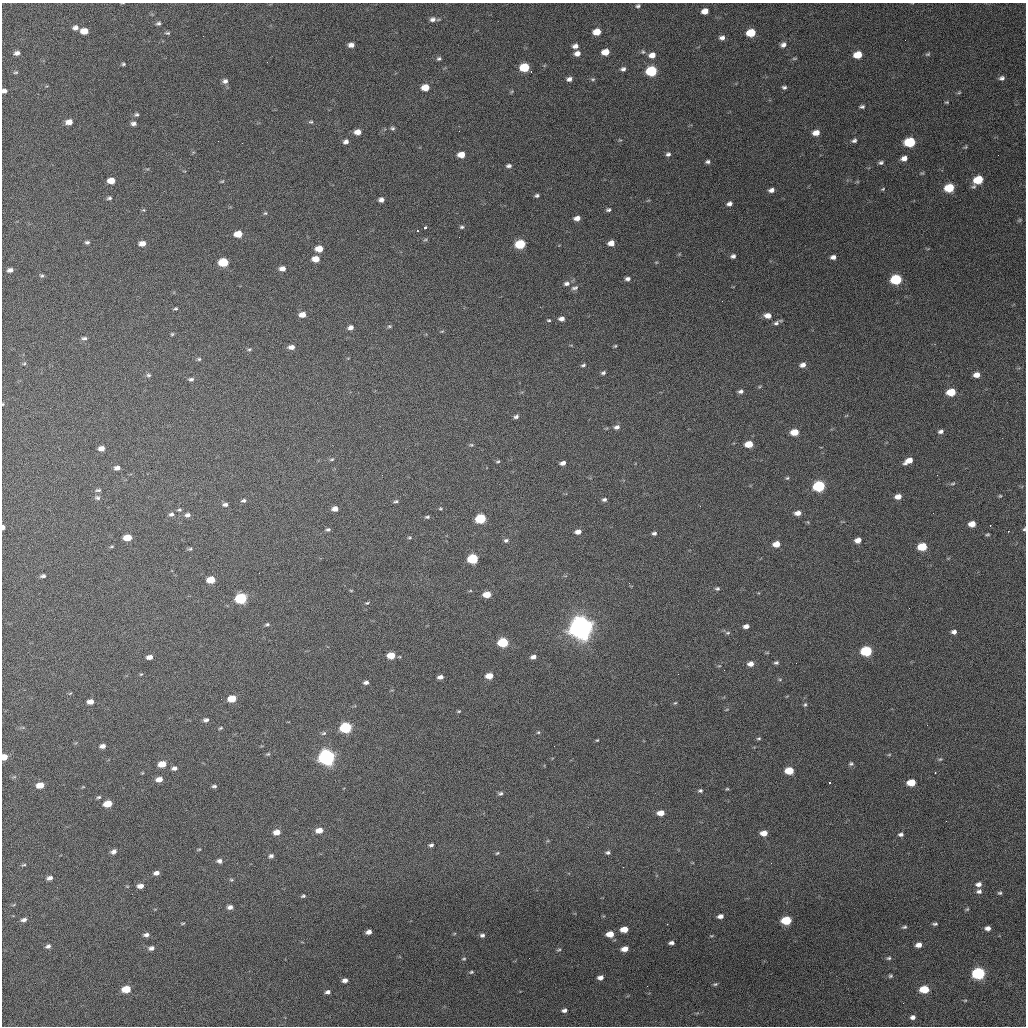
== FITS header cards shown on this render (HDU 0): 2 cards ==
NAXIS1  =                 1024 / length of data axis 1
NAXIS2  =                 1024 / length of data axis 2

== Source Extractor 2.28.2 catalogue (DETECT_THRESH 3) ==
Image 1024 x 1024 px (HDU 0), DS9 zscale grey, 1 PNG px = 1 image px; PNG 1028 x 1028 px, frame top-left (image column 1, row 1024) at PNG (2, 3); no overlay
Background 685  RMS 20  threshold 60.7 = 3 sigma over >= 5 px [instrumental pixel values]
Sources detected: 292; all 292 listed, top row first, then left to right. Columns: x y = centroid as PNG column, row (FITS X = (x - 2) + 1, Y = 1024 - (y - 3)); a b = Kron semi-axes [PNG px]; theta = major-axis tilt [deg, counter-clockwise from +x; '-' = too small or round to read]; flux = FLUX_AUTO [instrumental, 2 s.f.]
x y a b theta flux
638 6 5 4 - 2.5e+03
705 11 6 5 - 1.2e+04
433 19 7 6 - 5.1e+03
158 23 6 5 - 2.8e+03
75 28 7 5 1 5.4e+03
84 31 7 5 -2 1.5e+04
597 32 6 5 - 1.9e+04
167 33 7 4 0 2.2e+03
751 33 7 5 14 3.8e+04
722 38 6 5 - 5.0e+03
351 45 6 4 -4 6.7e+03
783 45 7 6 - 5.5e+03
575 46 7 5 11 6.3e+03
605 52 6 5 - 1.8e+04
643 52 6 6 - 2.3e+03
17 53 5 4 - 4.7e+03
577 53 7 6 - 7.8e+03
928 54 7 5 16 2.3e+03
652 55 7 5 17 9.7e+03
858 55 7 5 14 2.7e+04
794 58 7 3 8 1.6e+03
439 59 5 5 - 2.5e+03
123 64 4 3 - 2.0e+03
524 67 7 6 - 5.3e+04
623 69 6 5 - 3.7e+03
651 71 7 6 - 9.7e+04
16 72 7 3 1 1.7e+03
1002 78 7 5 11 4.0e+03
569 79 6 5 - 5.1e+03
593 79 6 5 - 2.1e+03
225 81 7 6 - 4.7e+03
425 87 6 5 - 2.0e+04
784 87 5 4 - 2.8e+03
4 91 5 4 - 4.3e+03
959 92 5 5 - 1.7e+03
947 102 5 4 - 1.4e+03
862 107 6 4 15 2.8e+03
136 115 5 5 - 2.5e+03
69 122 7 5 8 9.7e+03
311 122 6 4 -11 2.1e+03
133 124 6 4 -4 4.5e+03
393 128 6 5 - 2.5e+03
459 131 2 2 - 1.5e+03
358 132 6 5 - 1.1e+04
816 133 7 5 11 1.1e+04
854 141 6 4 20 3.6e+03
346 142 6 5 - 4.8e+03
910 142 7 6 - 8.4e+04
965 147 5 5 - 1.6e+03
668 154 6 5 - 3.1e+03
461 155 6 5 - 1.6e+04
904 158 6 5 - 8.1e+03
708 162 5 4 - 3.1e+03
881 163 6 4 18 3.0e+03
509 166 6 4 -4 3.4e+03
978 180 8 6 39 4.5e+04
111 181 6 5 - 1.7e+04
222 181 6 3 23 1.6e+03
949 188 7 6 - 5.0e+04
883 189 5 4 - 1.5e+03
771 190 6 4 13 5.7e+03
537 196 5 3 - 2.7e+03
109 198 6 5 - 2.5e+03
381 200 5 4 - 5.8e+03
729 204 6 5 - 4.9e+03
143 210 5 4 - 1.6e+03
608 210 6 5 - 2.7e+03
265 213 5 4 - 1.8e+03
577 218 6 4 11 7.8e+03
1019 220 5 5 - 1.8e+03
425 227 3 3 - 4.7e+03
462 227 6 4 1 2.3e+03
417 231 3 3 - 2.4e+03
238 234 7 5 4 2.1e+04
425 240 6 3 19 1.8e+03
87 242 5 4 - 2.8e+03
142 243 6 5 - 1.0e+04
611 243 6 5 - 1.1e+04
520 244 7 5 8 6.6e+04
319 249 6 5 - 1.9e+04
733 256 5 4 - 3.8e+03
833 257 5 4 - 5.3e+03
316 259 7 5 1 1.5e+04
223 262 7 5 2 5.5e+04
656 262 5 3 - 1.2e+03
282 269 6 5 - 8.2e+03
10 270 7 5 7 5.6e+03
42 275 6 5 - 2.5e+03
627 279 6 5 - 4.3e+03
896 279 7 6 - 1.0e+05
567 284 8 6 7 5.0e+03
575 288 9 5 10 3.6e+03
175 309 4 3 - 1.9e+03
302 315 7 5 4 1.1e+04
768 316 8 5 -11 9.5e+03
562 319 6 5 - 6.3e+03
549 320 4 3 - 1.6e+03
776 323 8 5 37 4.0e+03
389 326 6 4 19 1.9e+03
351 328 6 5 - 6.1e+03
442 331 5 3 - 1.3e+03
172 334 4 4 - 1.7e+03
84 338 7 4 0 3.0e+03
615 346 4 3 - 1.6e+03
291 347 7 5 1 7.9e+03
249 349 6 4 18 2.0e+03
199 359 5 4 - 2.1e+03
24 364 6 4 2 1.5e+03
583 365 6 4 23 2.2e+03
803 365 6 5 - 6.9e+03
603 373 6 4 18 2.8e+03
148 375 7 5 -2 2.6e+03
977 375 6 4 8 9.8e+03
191 379 7 5 1 3.1e+03
741 391 6 5 - 3.9e+03
951 392 7 5 10 3.8e+04
3 404 3 3 - 1.1e+03
516 417 6 5 - 3.7e+03
617 427 7 6 - 5.1e+03
941 431 6 5 - 4.0e+03
795 432 6 5 - 2.5e+04
749 444 6 5 - 2.4e+04
471 445 6 4 -19 1.9e+03
101 448 6 5 - 8.3e+03
332 459 6 4 18 2.0e+03
498 461 6 3 6 1.9e+03
909 461 9 5 28 1.3e+04
563 463 6 4 14 5.8e+03
117 468 6 4 1 6.2e+03
937 475 2 2 - 6.6e+02
787 478 5 5 - 1.8e+03
953 483 8 4 13 2.1e+03
819 486 7 6 - 1.4e+05
98 490 8 4 7 2.6e+03
1000 496 4 3 - 1.4e+03
898 497 6 5 - 1.0e+04
97 498 7 6 - 3.3e+03
604 500 6 5 - 3.2e+03
244 501 6 4 7 3.1e+03
396 501 7 4 12 2.5e+03
225 505 7 5 3 4.2e+03
335 509 6 4 7 8.9e+03
440 509 6 4 -17 1.7e+03
179 510 6 5 - 2.1e+03
798 513 6 4 10 8.4e+03
933 513 2 2 - 6.0e+02
171 514 7 5 21 3.9e+03
187 515 7 5 13 4.9e+03
427 517 6 4 16 2.3e+03
481 519 7 5 10 7.6e+04
972 524 6 5 - 1.4e+04
3 527 4 3 - 5.5e+03
1024 529 5 4 - 1.7e+03
328 530 5 4 - 2.7e+03
1008 531 3 2 - 1.2e+03
578 532 6 4 9 8.3e+03
654 533 5 4 - 3.4e+03
987 534 4 3 - 1.8e+03
128 537 6 5 - 2.4e+04
409 537 6 3 0 1.6e+03
506 540 7 5 19 2.9e+03
858 540 6 4 17 1.0e+04
776 544 6 5 - 1.5e+04
112 547 6 3 9 1.5e+03
922 547 7 5 7 4.5e+04
190 549 6 5 - 2.2e+03
473 559 7 5 7 9.5e+04
43 576 6 4 8 3.2e+03
211 580 6 5 - 2.8e+04
629 583 4 3 - 1.3e+03
717 589 6 4 7 2.5e+03
351 590 5 3 - 1.2e+03
470 591 5 3 - 1.3e+03
487 594 6 5 - 2.2e+04
241 598 7 5 8 1.2e+05
367 603 6 4 11 2.0e+03
267 624 6 4 14 2.3e+03
746 626 5 4 - 6.4e+03
581 628 9 8 - 1.7e+06
954 632 5 4 - 5.1e+03
728 633 6 5 - 2.3e+03
503 642 7 5 5 8.4e+04
866 651 7 5 6 1.0e+05
767 653 6 4 19 1.2e+03
391 655 6 5 - 2.5e+04
149 657 6 4 9 7.3e+03
533 657 5 4 - 6.5e+03
776 663 5 4 - 2.5e+03
750 664 6 5 - 8.6e+03
719 666 5 3 - 1.2e+03
141 674 5 4 - 1.3e+03
489 676 6 5 - 1.8e+04
440 677 5 4 - 5.7e+03
780 679 5 3 - 1.3e+03
366 682 5 4 - 4.6e+03
70 693 6 3 20 1.2e+03
232 699 6 5 - 3.0e+04
90 702 6 4 8 9.1e+03
675 703 5 3 - 1.4e+03
805 704 6 4 62 2.0e+03
727 709 5 3 - 1.1e+03
459 711 4 4 - 1.4e+03
206 720 6 5 - 3.9e+03
927 725 2 2 - 6.7e+02
346 727 7 5 8 1.3e+05
220 728 6 4 27 1.6e+03
538 732 5 4 - 1.6e+03
324 733 7 5 16 2.4e+03
759 738 6 4 6 1.9e+03
597 740 3 3 - 1.2e+03
102 746 6 4 13 6.4e+03
268 754 6 4 20 1.9e+03
889 755 6 4 2 1.4e+03
4 757 5 4 - 2.0e+04
327 757 7 6 - 5.7e+05
940 759 5 4 - 1.7e+03
162 764 7 5 10 2.1e+04
851 764 6 5 - 2.4e+03
174 768 6 4 4 4.8e+03
789 771 6 5 - 3.4e+04
935 772 3 2 - 1.3e+03
14 777 6 4 18 2.1e+03
159 779 7 5 10 1.1e+04
911 782 6 5 - 2.9e+04
40 785 6 5 - 1.9e+04
214 786 6 4 2 2.8e+03
727 789 5 4 - 1.4e+03
700 791 6 5 - 2.4e+03
500 793 6 5 - 3.0e+03
99 797 6 4 15 2.1e+03
108 804 7 5 11 2.6e+04
661 813 6 4 8 1.4e+04
946 821 2 2 - 8.5e+02
319 830 7 5 11 1.3e+04
277 832 6 5 - 1.2e+04
764 833 6 5 - 1.3e+04
901 834 6 5 - 3.5e+03
431 845 5 4 - 3.1e+03
199 850 6 3 9 1.4e+03
114 852 7 5 30 5.3e+03
608 852 6 4 -3 2.7e+03
497 853 5 4 - 1.5e+03
271 856 6 5 - 3.2e+03
219 861 6 5 - 4.5e+03
771 863 2 2 - 8.3e+02
24 865 8 4 19 1.9e+03
156 873 6 4 14 6.0e+03
50 878 7 5 16 5.3e+03
231 880 5 4 - 1.7e+03
978 884 7 5 11 6.0e+03
140 886 6 5 - 8.3e+03
979 891 7 6 - 4.3e+03
1000 893 6 5 - 2.2e+03
303 896 5 3 - 2.1e+03
230 907 6 4 4 5.5e+03
967 909 5 4 - 1.6e+03
720 916 5 4 - 6.1e+03
24 920 7 5 12 4.6e+03
786 920 7 5 6 6.2e+04
182 923 6 3 9 1.4e+03
667 924 3 3 - 1.2e+03
935 924 6 3 5 2.3e+03
904 927 6 4 3 2.1e+03
988 928 5 4 - 5.5e+03
624 929 6 5 - 1.8e+04
369 932 5 4 - 6.7e+03
610 934 6 5 - 1.9e+04
146 935 6 4 6 4.6e+03
482 935 6 5 - 3.7e+03
711 936 5 3 - 1.3e+03
671 943 5 3 - 4.3e+03
919 945 6 4 14 8.8e+03
48 946 6 5 - 4.1e+03
151 948 7 5 18 4.8e+03
625 949 6 4 12 1.2e+04
559 950 6 3 18 1.7e+03
889 958 6 4 14 2.3e+03
464 959 6 4 19 1.8e+03
471 972 5 4 - 1.8e+03
978 973 7 6 - 1.9e+05
890 976 5 4 - 2.1e+03
600 977 6 5 - 6.7e+03
345 980 5 4 - 5.9e+03
715 984 6 4 9 2.1e+03
647 986 2 2 - 5.1e+02
126 989 7 5 10 3.2e+04
924 989 7 5 4 4.1e+04
328 992 6 4 10 4.1e+03
965 1000 5 3 - 1.2e+03
903 1003 2 2 - 1.1e+03
564 1010 7 5 10 4.5e+03
913 1017 6 5 - 4.6e+03
At the frame edge (FLAGS 8, measured only in part): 5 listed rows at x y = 4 91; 3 404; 3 527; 1024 529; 4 757